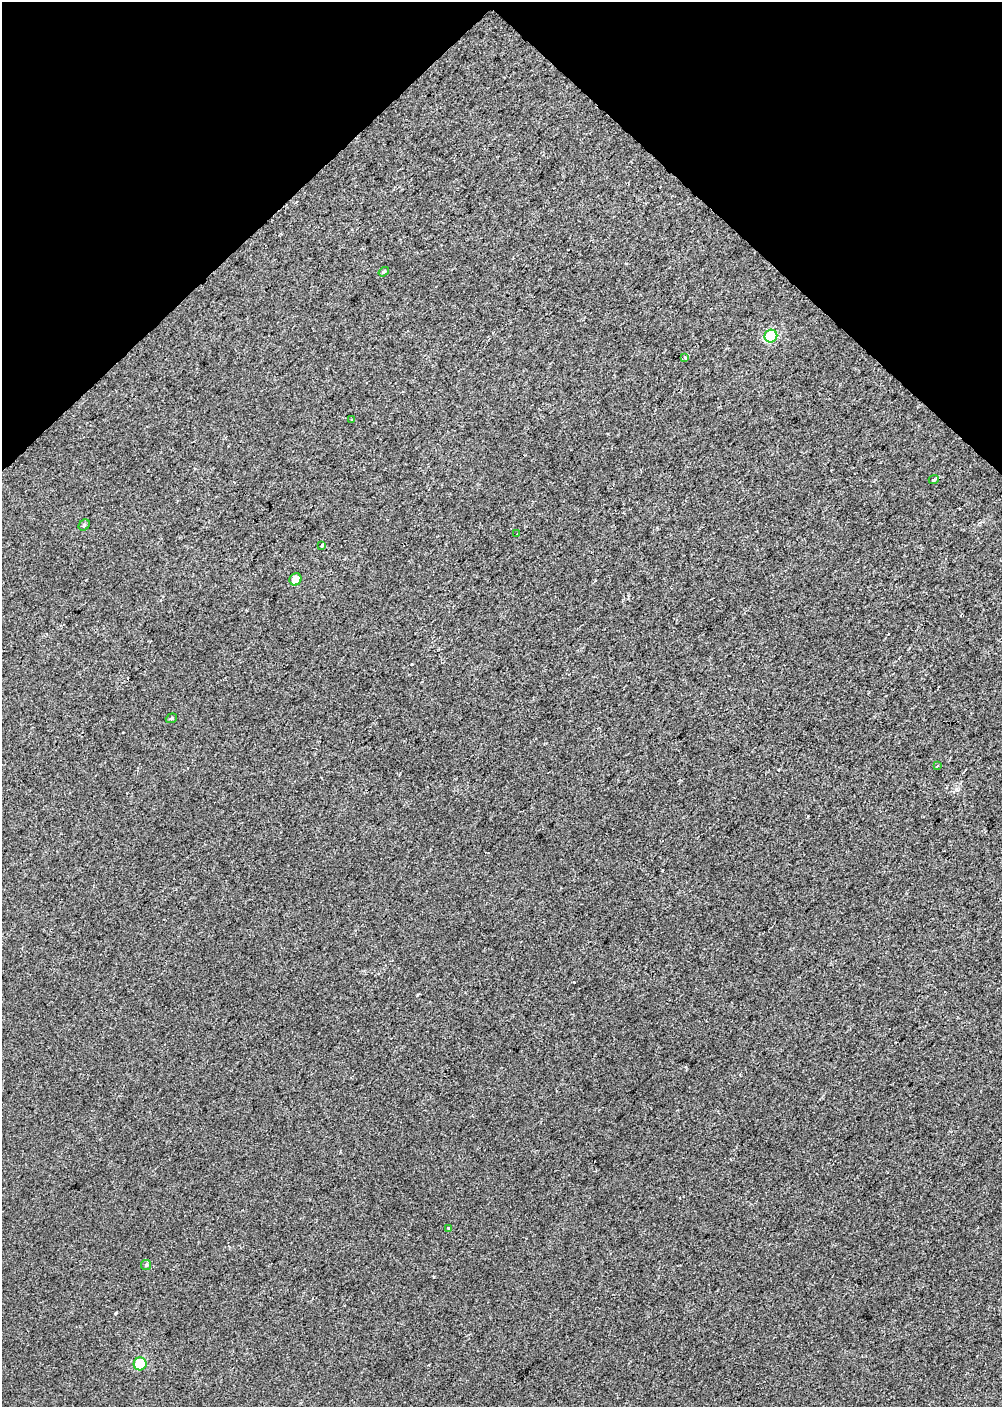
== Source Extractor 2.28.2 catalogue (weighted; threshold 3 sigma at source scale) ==
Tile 2 of 3 x 2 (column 2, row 1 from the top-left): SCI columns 1002-2001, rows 1491-2895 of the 3002 x 2999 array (HDU 1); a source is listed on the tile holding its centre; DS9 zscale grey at full resolution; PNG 1004 x 1409 px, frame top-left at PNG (2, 2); each listed source drawn as its Kron ellipse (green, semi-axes under 4 px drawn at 4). Shown black and unused: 17% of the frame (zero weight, under 2 of 3 exposures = <1% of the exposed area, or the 3 px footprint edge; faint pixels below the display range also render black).
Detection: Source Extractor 2.28.2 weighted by HDU 2 'WHT'; one run over the whole footprint, this tile lists its part. Background 0.0138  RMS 0.0078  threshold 0.0351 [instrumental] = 3 sigma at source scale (4.5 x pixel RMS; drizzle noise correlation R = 1.50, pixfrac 1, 0.0396/0.0396 arcsec/px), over >= 5 px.
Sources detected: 15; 1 cosmic-ray / hot-pixel residue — neither listed nor drawn; the other 14 listed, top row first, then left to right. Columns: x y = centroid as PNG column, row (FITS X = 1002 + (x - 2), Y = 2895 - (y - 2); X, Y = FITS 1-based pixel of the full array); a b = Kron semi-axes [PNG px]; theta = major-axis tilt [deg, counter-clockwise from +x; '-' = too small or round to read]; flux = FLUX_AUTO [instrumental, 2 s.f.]
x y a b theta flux
384 272 5 4 - 0.97
771 336 6 6 - 42
685 358 4 3 - 1.8
352 420 3 2 - 0.77
934 479 5 3 - 0.88
84 525 6 5 - 1.2
517 534 3 2 - 1
322 546 3 3 - 2.2
296 579 6 6 - 8.4
171 718 6 4 21 1.1
937 766 3 2 - 1.1
449 1228 3 3 - 2.8
146 1265 5 5 - 1.1
140 1364 6 6 - 28
Unlisted compact peaks at least as high as the median listed source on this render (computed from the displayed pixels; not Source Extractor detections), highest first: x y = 412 664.